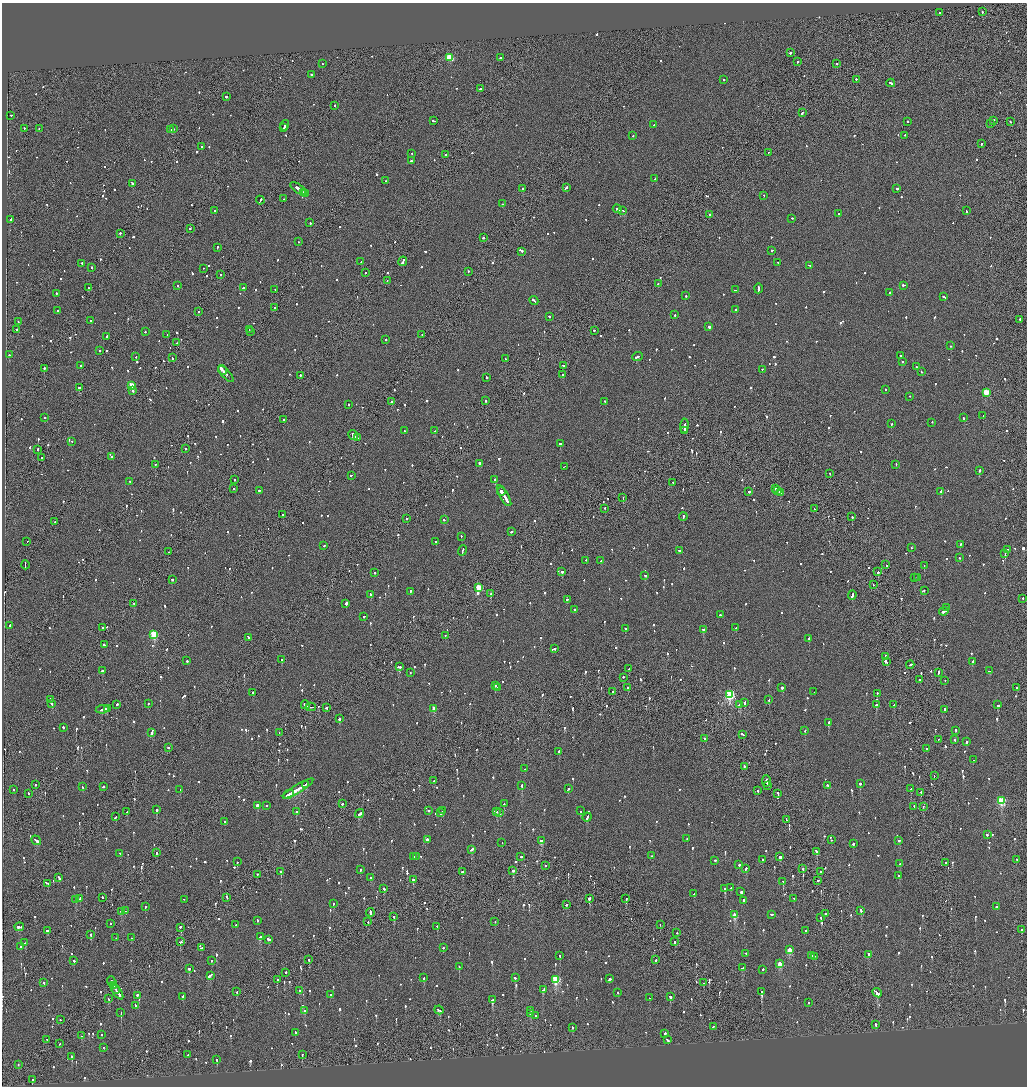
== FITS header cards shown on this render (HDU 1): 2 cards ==
NAXIS1  =                 2050
NAXIS2  =                 2168

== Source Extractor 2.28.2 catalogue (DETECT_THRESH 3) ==
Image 2050 x 2168 px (HDU 1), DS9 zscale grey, zoomed out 1/2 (1 PNG px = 2 x 2 image px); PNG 1029 x 1088 px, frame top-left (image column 2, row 2168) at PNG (2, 3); each listed source drawn as its Kron ellipse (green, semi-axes under 4 px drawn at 4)
Background -0.105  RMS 0.068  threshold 0.205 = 3 sigma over >= 5 px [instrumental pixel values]
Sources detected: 1392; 45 cannot appear on this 1/2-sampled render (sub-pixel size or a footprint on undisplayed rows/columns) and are neither listed nor drawn; of the other 1347, the 500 brightest by FLUX_AUTO listed and drawn (847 fainter detections omitted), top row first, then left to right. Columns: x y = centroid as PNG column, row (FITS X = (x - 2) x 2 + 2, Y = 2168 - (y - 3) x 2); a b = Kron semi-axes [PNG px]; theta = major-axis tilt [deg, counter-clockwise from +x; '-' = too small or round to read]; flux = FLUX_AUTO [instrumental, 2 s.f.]
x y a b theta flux
982 12 2 2 - 160
939 13 2 2 - 160
790 53 2 2 - 180
450 58 3 3 - 630
500 58 2 2 - 240
797 62 2 2 - 180
322 64 2 1 - 130
837 64 2 1 - 450
311 75 2 2 - 200
724 80 2 2 - 200
856 80 2 2 - 200
891 83 4 2 - 390
480 89 2 2 - 380
226 97 2 2 - 300
335 106 2 2 - 140
802 113 3 1 - 220
11 116 2 2 - 100
434 121 3 2 - 150
993 121 3 2 - 330
908 122 2 2 - 100
1010 122 2 2 - 100
991 124 2 2 - 120
654 125 4 2 - 300
285 126 5 2 - 430
284 128 2 1 - 130
24 129 2 2 - 170
39 129 2 2 - 180
173 129 2 1 - 280
171 130 2 2 - 230
633 136 2 2 - 450
905 136 2 2 - 100
981 144 2 2 - 110
201 147 2 2 - 180
768 153 2 2 - 160
412 154 2 2 - 130
446 155 2 2 - 100
411 161 2 2 - 580
655 179 2 2 - 480
386 181 2 2 - 100
132 184 3 2 - 210
567 188 2 2 - 350
298 189 9 2 -36 610
523 189 2 2 - 490
897 189 2 2 - 170
304 193 2 1 - 200
306 194 4 2 - 270
764 196 2 2 - 110
284 199 2 1 - 100
260 201 4 2 - 170
503 204 2 1 - 130
617 209 4 2 - 560
215 211 2 2 - 200
622 211 4 2 - 250
966 211 2 2 - 120
839 214 2 2 - 140
709 215 3 1 - 160
792 219 2 2 - 140
11 220 3 2 - 290
310 223 2 1 - 380
190 229 2 1 - 270
120 234 2 2 - 170
483 238 2 2 - 180
298 242 2 2 - 100
217 248 2 2 - 190
772 251 2 2 - 140
522 252 2 2 - 430
361 262 2 2 - 100
403 262 5 2 - 510
778 263 2 2 - 130
82 264 2 2 - 270
809 266 4 2 - 260
92 268 2 2 - 140
203 269 2 2 - 140
468 272 2 2 - 350
365 273 2 2 - 140
220 275 2 1 - 120
387 281 2 1 - 150
658 284 2 2 - 140
177 286 2 2 - 620
904 286 3 2 - 220
88 288 2 2 - 470
244 288 3 2 - 170
758 289 5 2 - 300
275 290 2 2 - 110
735 290 2 1 - 100
890 293 2 2 - 120
56 294 2 2 - 120
686 296 2 2 - 250
943 297 2 2 - 220
534 301 5 2 - 310
275 308 2 1 - 200
736 310 2 2 - 97
58 311 2 2 - 130
198 312 2 2 - 190
675 315 2 2 - 230
549 317 2 2 - 120
1020 320 3 2 - 140
90 321 2 2 - 100
18 322 2 1 - 410
709 327 3 2 - 280
17 330 2 1 - 140
249 330 2 1 - 110
594 331 2 2 - 140
145 332 2 2 - 100
250 332 2 1 - 310
167 335 2 2 - 130
422 335 2 1 - 130
106 337 2 2 - 240
386 340 2 1 - 150
176 343 3 2 - 240
951 346 2 2 - 130
100 351 2 2 - 110
9 355 2 2 - 160
900 356 2 2 - 160
136 357 2 2 - 100
637 357 5 2 - 310
173 358 3 1 - 100
505 359 3 2 - 130
903 362 2 2 - 130
81 366 2 2 - 140
563 366 2 2 - 98
916 367 2 2 - 200
44 369 2 1 - 490
762 370 2 2 - 97
223 371 5 2 - 350
921 372 2 2 - 120
226 374 10 2 -47 570
563 375 2 2 - 140
300 376 2 2 - 390
486 378 3 2 - 98
132 386 3 3 - 420
79 388 2 2 - 340
885 390 2 2 - 110
132 391 2 2 - 500
986 393 3 3 - 560
910 397 2 2 - 110
485 401 2 2 - 320
391 402 2 2 - 610
605 402 2 2 - 110
348 405 2 2 - 140
983 416 2 1 - 150
45 418 2 2 - 130
964 418 2 2 - 290
283 420 2 1 - 390
932 423 2 2 - 110
891 424 2 2 - 140
684 426 7 2 86 580
404 431 2 2 - 100
434 431 2 1 - 290
684 431 3 1 - 250
353 435 5 2 - 650
358 438 3 2 - 280
72 442 2 2 - 100
560 444 2 2 - 640
186 449 2 2 - 100
37 450 3 2 - 150
112 457 2 2 - 120
42 458 2 2 - 110
480 464 4 2 - 310
155 465 2 2 - 150
896 465 2 2 - 100
564 467 2 1 - 130
979 471 2 2 - 540
830 474 2 1 - 110
351 476 2 2 - 310
234 480 2 2 - 130
495 480 2 2 - 480
129 482 2 2 - 110
673 483 2 2 - 98
234 489 2 2 - 160
776 489 3 2 - 190
259 491 2 1 - 290
778 491 3 2 - 230
501 492 4 2 - 820
749 492 2 2 - 230
941 492 2 2 - 550
780 493 3 1 - 230
504 496 12 2 -59 850
623 498 2 1 - 140
605 509 2 1 - 120
814 509 2 1 - 190
283 515 2 2 - 210
683 517 4 2 - 240
852 517 2 1 - 360
407 519 2 2 - 140
444 520 2 1 - 190
55 522 2 1 - 150
511 532 2 2 - 350
461 537 2 2 - 140
27 542 2 1 - 170
436 542 2 2 - 180
960 545 2 2 - 310
324 546 2 2 - 130
912 548 2 1 - 260
1007 550 2 2 - 420
462 551 5 2 - 460
679 551 2 2 - 160
168 552 2 1 - 110
1005 554 4 2 - 310
960 558 2 2 - 190
586 561 2 1 - 380
601 561 3 2 - 460
25 565 4 1 - 290
886 565 2 2 - 370
924 566 2 2 - 280
562 572 2 2 - 400
878 572 2 2 - 300
374 573 2 2 - 280
645 576 2 1 - 510
914 578 2 1 - 110
917 578 2 2 - 520
172 580 2 2 - 730
873 585 2 1 - 110
479 588 3 3 - 560
924 591 2 2 - 380
410 592 2 2 - 120
491 594 2 1 - 120
371 595 3 2 - 260
852 596 4 2 - 230
1023 599 2 2 - 120
567 600 3 2 - 140
134 604 2 2 - 110
346 604 2 2 - 1800
947 608 2 2 - 630
575 610 2 2 - 120
944 612 5 2 - 350
720 615 2 2 - 170
364 617 2 2 - 160
10 626 2 2 - 400
103 628 2 2 - 270
736 628 2 2 - 490
625 629 2 2 - 200
703 630 3 2 - 230
154 635 3 3 - 910
445 636 2 2 - 120
248 638 3 2 - 430
809 639 2 2 - 150
104 645 2 2 - 150
555 649 2 2 - 860
886 657 3 2 - 210
282 660 2 2 - 490
187 661 2 2 - 400
886 662 4 2 - 500
972 662 4 2 - 150
910 665 4 2 - 250
399 667 3 2 - 250
629 669 2 2 - 170
102 671 2 2 - 100
989 671 3 2 - 160
410 673 2 2 - 130
938 673 3 2 - 210
623 678 2 2 - 130
919 680 2 1 - 410
945 681 2 2 - 120
495 686 2 2 - 150
498 688 2 2 - 530
627 688 2 2 - 110
782 688 2 2 - 870
1017 688 2 2 - 170
612 692 2 1 - 100
814 692 2 1 - 290
253 693 2 2 - 110
877 694 2 2 - 110
729 695 4 3 - 1700
50 700 3 1 - 500
769 700 3 1 - 140
744 703 2 2 - 190
51 704 2 2 - 170
148 704 2 2 - 120
117 705 2 2 - 170
305 705 4 2 - 540
740 705 4 2 - 320
876 705 3 2 - 140
894 705 3 1 - 140
998 705 3 2 - 280
311 707 5 1 - 380
326 708 2 2 - 480
107 709 2 2 - 360
434 709 3 2 - 200
102 710 6 2 8 430
945 710 2 2 - 460
339 719 2 2 - 280
828 723 2 2 - 470
63 728 2 2 - 320
805 731 2 2 - 100
956 731 2 2 - 160
152 733 4 2 - 690
279 733 2 2 - 99
743 735 3 2 - 220
704 739 2 2 - 100
938 740 2 2 - 100
955 740 2 2 - 260
967 742 2 2 - 590
168 748 2 2 - 170
927 749 2 2 - 160
559 752 2 2 - 1200
973 760 2 2 - 340
744 767 2 2 - 200
525 769 2 2 - 110
934 776 2 1 - 130
434 781 2 2 - 150
766 781 5 2 - 330
860 784 2 2 - 420
36 785 2 1 - 180
305 785 4 1 - 510
522 786 2 2 - 660
767 786 3 1 - 410
827 786 2 2 - 120
82 787 2 2 - 220
103 787 2 2 - 470
298 789 18 2 31 2700
568 789 2 2 - 130
911 789 2 2 - 140
14 790 2 2 - 110
180 790 2 2 - 120
757 791 2 2 - 190
921 793 2 1 - 130
28 794 3 2 - 120
778 794 3 1 - 210
289 795 5 1 - 510
1001 801 3 3 - 1100
342 804 2 2 - 370
504 804 2 2 - 150
257 806 3 2 - 120
267 806 2 2 - 110
914 807 2 2 - 160
923 807 2 2 - 180
157 810 2 2 - 1100
429 811 2 2 - 130
443 811 3 2 - 310
580 811 3 2 - 120
127 812 2 2 - 110
296 812 2 2 - 120
496 812 4 2 - 210
441 813 3 2 - 240
500 813 2 2 - 120
360 814 5 2 - 290
115 817 2 2 - 170
587 818 5 2 - 400
786 820 4 2 - 270
225 822 2 2 - 110
987 835 2 2 - 130
687 839 2 2 - 110
427 840 2 2 - 1400
831 840 2 2 - 580
36 841 5 2 - 310
541 841 3 2 - 190
899 841 2 2 - 200
502 843 2 1 - 97
853 844 2 2 - 250
472 850 4 2 - 210
816 852 3 2 - 360
156 853 2 1 - 900
120 854 2 2 - 110
651 856 2 2 - 180
413 857 2 2 - 98
416 857 2 1 - 190
521 857 2 2 - 530
780 857 2 2 - 570
763 860 3 2 - 130
1017 860 2 2 - 200
715 861 2 2 - 140
237 862 2 1 - 190
945 863 2 2 - 130
900 864 2 2 - 170
739 865 2 2 - 170
546 866 2 2 - 200
746 869 3 2 - 240
803 869 2 2 - 250
360 870 2 2 - 330
513 871 2 2 - 320
281 872 2 2 - 110
463 872 3 2 - 170
820 872 2 2 - 110
257 875 2 2 - 210
899 876 2 2 - 130
59 878 3 2 - 130
371 878 2 2 - 180
413 880 2 2 - 310
818 881 2 2 - 210
783 882 2 1 - 510
48 884 2 2 - 130
731 888 3 2 - 140
384 889 3 2 - 130
725 889 2 2 - 520
741 892 2 2 - 1400
694 894 2 2 - 140
102 898 3 2 - 190
227 898 3 2 - 290
80 899 3 2 - 180
589 899 2 2 - 500
626 899 2 2 - 200
794 899 2 2 - 100
76 900 2 2 - 180
184 900 2 2 - 120
744 901 2 2 - 480
334 904 2 2 - 120
567 905 3 2 - 150
145 907 2 2 - 130
996 907 2 2 - 160
125 911 2 2 - 110
861 911 3 2 - 160
122 912 4 2 - 220
370 913 4 2 - 250
825 914 2 2 - 530
735 915 3 2 - 330
771 915 2 2 - 200
394 917 3 2 - 340
821 918 2 2 - 540
258 921 2 2 - 110
368 922 2 2 - 99
495 922 2 1 - 230
110 924 2 2 - 180
235 925 2 2 - 140
660 925 2 1 - 140
19 927 5 2 - 310
437 927 2 2 - 120
180 928 2 2 - 460
1021 930 2 2 - 200
48 931 3 2 - 420
806 931 2 1 - 740
677 933 2 2 - 99
91 935 3 2 - 160
260 937 3 2 - 280
116 938 2 2 - 100
132 938 2 2 - 130
269 940 3 2 - 380
180 942 2 2 - 320
674 942 2 2 - 740
25 943 2 2 - 120
21 947 2 2 - 100
201 948 3 2 - 180
443 948 2 2 - 120
789 950 3 3 - 370
746 954 2 2 - 150
868 955 3 2 - 290
560 956 2 2 - 130
812 956 4 2 - 200
815 957 2 1 - 140
309 960 2 2 - 330
656 960 2 2 - 230
74 961 2 2 - 150
211 961 2 2 - 130
780 964 3 3 - 290
459 967 2 2 - 170
743 968 3 2 - 170
189 969 3 2 - 240
763 970 2 2 - 390
286 973 2 2 - 200
210 976 4 2 - 520
424 978 3 2 - 130
515 978 2 2 - 230
610 979 3 2 - 260
277 980 2 2 - 490
556 980 3 3 - 1200
44 983 3 2 - 160
112 983 6 2 -65 410
704 983 2 2 - 110
114 986 3 1 - 210
116 990 4 1 - 370
544 990 3 2 - 330
300 991 2 1 - 200
117 992 8 2 -55 760
236 992 2 2 - 140
761 992 2 2 - 100
618 993 2 2 - 120
877 993 5 2 - 330
331 995 2 2 - 110
137 996 2 2 - 340
183 997 2 2 - 430
670 997 2 2 - 680
649 998 2 1 - 120
109 999 3 2 - 130
492 1000 3 3 - 500
808 1003 2 2 - 100
135 1006 2 2 - 160
439 1010 4 2 - 420
305 1011 2 2 - 130
531 1011 2 1 - 140
121 1013 2 2 - 450
531 1014 3 2 - 520
535 1016 2 2 - 170
60 1020 2 2 - 120
875 1025 3 2 - 310
713 1027 2 2 - 120
572 1028 3 2 - 130
295 1033 3 2 - 160
665 1034 2 2 - 220
101 1035 2 2 - 120
81 1036 2 2 - 150
47 1040 2 2 - 430
667 1040 3 2 - 180
59 1044 2 1 - 130
104 1048 2 2 - 110
188 1055 2 2 - 110
302 1055 2 2 - 110
72 1057 2 2 - 540
217 1060 2 2 - 440
18 1065 2 1 - 110
32 1080 3 2 - 120
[847 fainter detections neither listed nor drawn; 45 sub-pixel or undisplayed-footprint detections neither listed nor drawn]